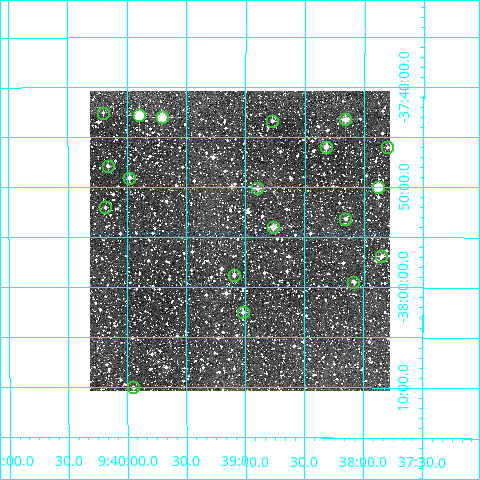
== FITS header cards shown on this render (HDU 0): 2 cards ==
NAXIS1  =                  300
NAXIS2  =                  300

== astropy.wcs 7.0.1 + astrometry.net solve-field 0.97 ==
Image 300 x 300 px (HDU 0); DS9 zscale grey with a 90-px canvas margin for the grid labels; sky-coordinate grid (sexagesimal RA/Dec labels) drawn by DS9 from the SOLVED WCS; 19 Tycho-2 reference stars matched to detected sources circled (green)
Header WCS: RA---TAN/DEC--TAN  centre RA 09:39:03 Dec -37:55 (144.76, -37.92 deg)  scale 6 arcsec/px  FOV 30.0' x 30.0'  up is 0 deg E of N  parity normal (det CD < 0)
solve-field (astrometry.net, Tycho-2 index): VERIFIED the header's WCS against the Tycho-2 star catalogue (19 matches, 0 conflicts) and refined it, rather than solving blind
Solved WCS: RA---TAN-SIP/DEC--TAN-SIP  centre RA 09:39:03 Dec -37:55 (144.76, -37.92 deg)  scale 6 arcsec/px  FOV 30.0' x 30.0'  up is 0 deg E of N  parity normal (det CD < 0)
The solver's refit moves the header's centre by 0.29 arcsec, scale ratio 0.9999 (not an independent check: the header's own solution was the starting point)
Tycho-2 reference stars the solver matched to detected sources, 19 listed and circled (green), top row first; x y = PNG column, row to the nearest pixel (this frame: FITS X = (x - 90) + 1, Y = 300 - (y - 91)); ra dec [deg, ICRS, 3 dp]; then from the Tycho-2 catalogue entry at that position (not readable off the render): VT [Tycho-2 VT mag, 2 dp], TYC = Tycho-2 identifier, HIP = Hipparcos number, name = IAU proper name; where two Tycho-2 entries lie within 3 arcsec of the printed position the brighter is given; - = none
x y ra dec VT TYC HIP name
103 113 145.050 -37.710 11.52 7693-2341-1 - -
139 115 144.974 -37.713 8.71 7692-3014-1 - -
162 117 144.927 -37.717 9.08 7692-3082-1 47416 -
345 119 144.540 -37.720 10.35 7692-3012-1 - -
272 121 144.693 -37.723 11.57 7692-222-1 - -
326 147 144.580 -37.766 10.30 7692-2974-1 - -
387 147 144.451 -37.767 11.62 7692-29-1 - -
108 166 145.040 -37.798 11.59 7693-2552-1 - -
129 178 144.995 -37.818 10.59 7692-684-1 - -
378 187 144.470 -37.833 9.01 7692-3079-1 47251 -
257 188 144.724 -37.835 10.67 7692-756-1 - -
105 207 145.046 -37.868 12.07 7693-2248-1 - -
345 219 144.538 -37.886 11.23 7692-972-1 - -
273 227 144.691 -37.900 10.48 7692-816-1 - -
381 256 144.463 -37.949 11.42 7692-3086-1 - -
234 275 144.774 -37.980 11.14 7692-892-1 - -
353 282 144.521 -37.991 11.40 7692-922-1 - -
243 312 144.755 -38.042 11.36 7692-864-1 - -
133 387 144.988 -38.168 11.38 7692-1267-1 - -